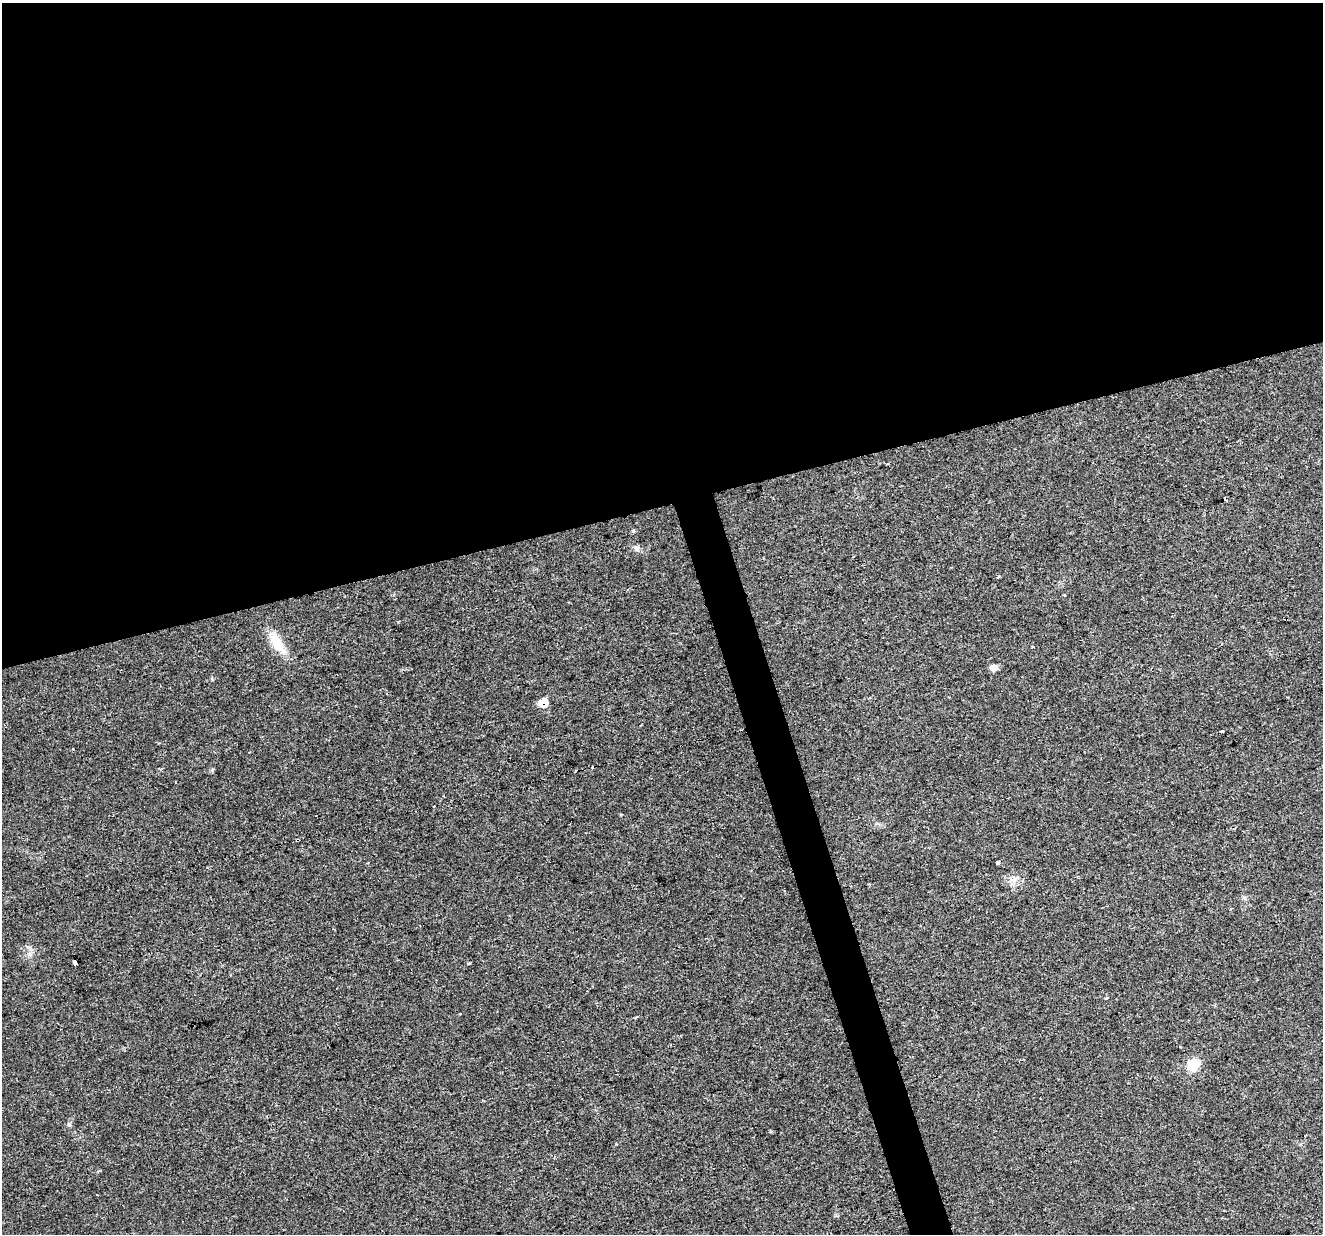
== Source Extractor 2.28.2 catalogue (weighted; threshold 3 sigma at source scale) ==
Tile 2 of 4 x 4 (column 2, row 1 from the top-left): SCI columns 1321-2641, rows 3756-4987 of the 5284 x 5097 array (HDU 1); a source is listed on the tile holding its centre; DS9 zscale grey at full resolution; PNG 1325 x 1236 px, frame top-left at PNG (2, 3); no overlay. Shown black and unused: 43% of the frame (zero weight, under 2 of 3 exposures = <1% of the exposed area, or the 3 px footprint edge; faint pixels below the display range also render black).
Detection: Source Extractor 2.28.2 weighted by HDU 2 'WHT'; one run over the whole footprint, this tile lists its part. Background 0.0261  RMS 0.0056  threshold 0.0253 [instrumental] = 3 sigma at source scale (4.5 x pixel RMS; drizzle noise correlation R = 1.50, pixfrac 1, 0.0396/0.0396 arcsec/px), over >= 5 px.
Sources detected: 16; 3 cosmic-ray / hot-pixel residue — not listed; the other 13 listed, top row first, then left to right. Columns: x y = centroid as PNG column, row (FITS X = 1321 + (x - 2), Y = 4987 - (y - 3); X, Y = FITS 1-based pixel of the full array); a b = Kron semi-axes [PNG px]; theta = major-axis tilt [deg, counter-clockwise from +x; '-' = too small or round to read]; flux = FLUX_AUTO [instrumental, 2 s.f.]
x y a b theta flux
633 531 3 3 - 3.1
637 548 8 7 - 1.8
277 643 35 12 -56 11
993 668 7 6 - 4
543 703 7 7 - 9.8
593 767 3 3 - 3
212 770 6 4 47 0.77
297 840 4 3 - 0.74
998 862 4 3 - 33
75 963 4 3 - 3.1
469 963 5 3 - 0.6
1106 998 5 3 - 0.5
1193 1065 7 6 - 31
Overlapping masked pixels (flux is a lower limit): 2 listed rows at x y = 543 703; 297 840